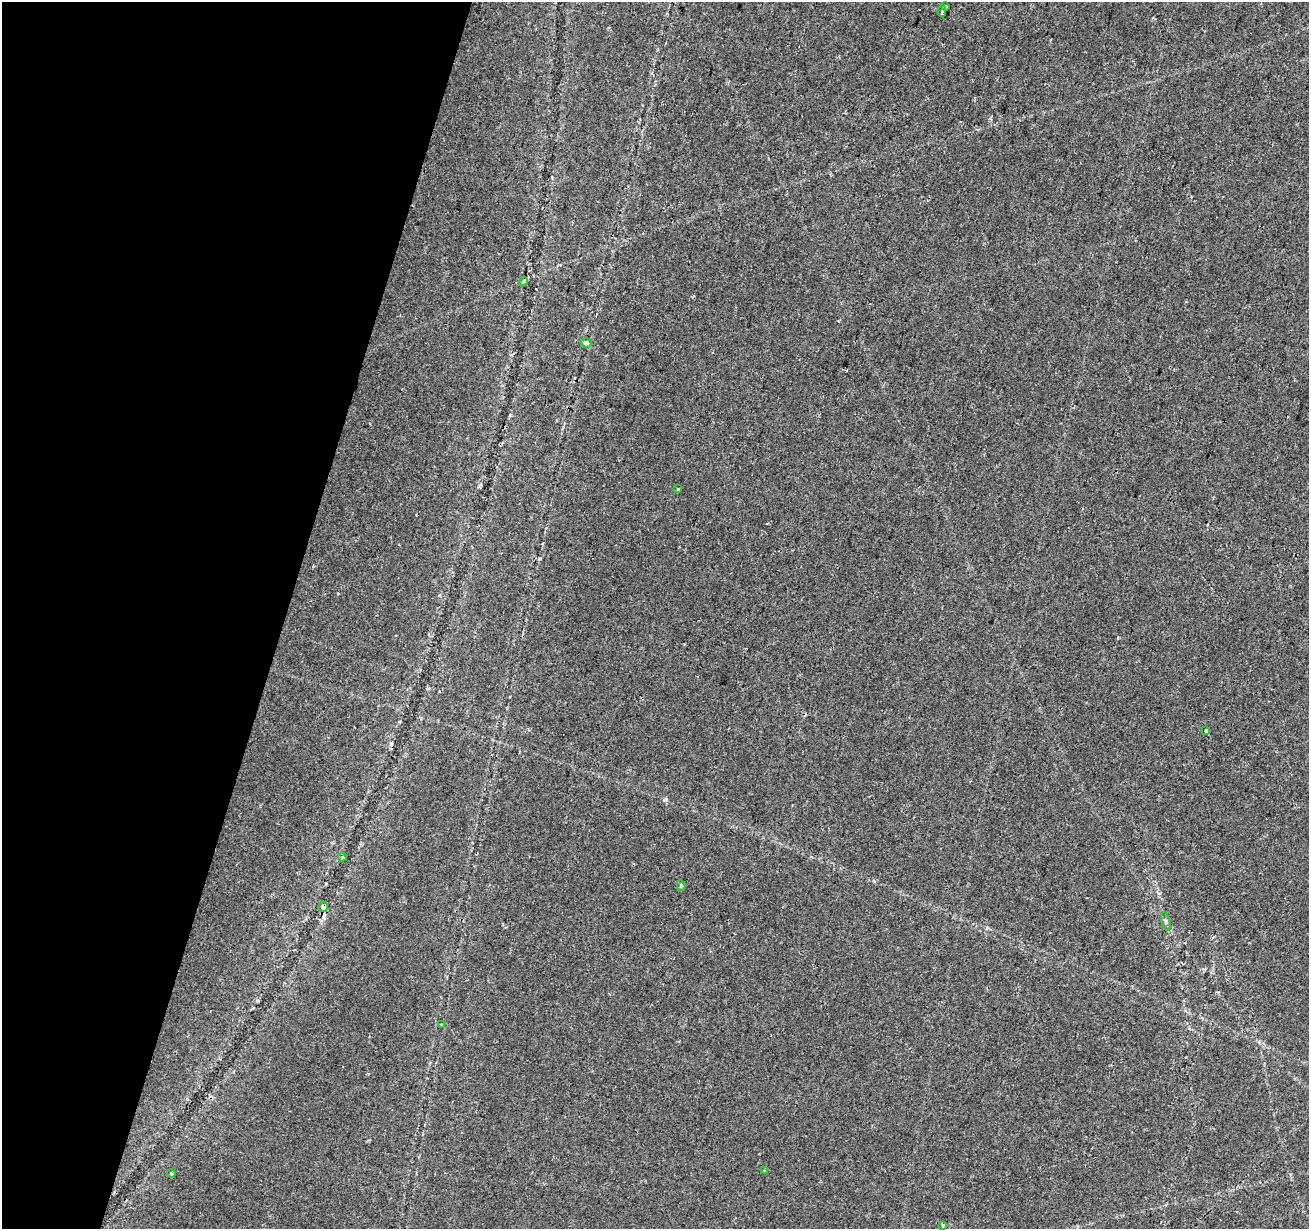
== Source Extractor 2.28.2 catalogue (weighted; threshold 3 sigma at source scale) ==
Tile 9 of 4 x 4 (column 1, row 3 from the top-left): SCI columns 9-1315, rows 1514-2740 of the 5255 x 5425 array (HDU 1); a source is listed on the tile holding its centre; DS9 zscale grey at full resolution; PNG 1311 x 1231 px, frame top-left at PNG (2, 2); each listed source drawn as its Kron ellipse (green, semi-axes under 4 px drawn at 4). Shown black and unused: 22% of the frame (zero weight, under 2 of 3 exposures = <1% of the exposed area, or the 3 px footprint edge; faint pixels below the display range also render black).
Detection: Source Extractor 2.28.2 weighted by HDU 2 'WHT'; one run over the whole footprint, this tile lists its part. Background 0.0227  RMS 0.0036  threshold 0.0163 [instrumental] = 3 sigma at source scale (4.5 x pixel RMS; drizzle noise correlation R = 1.50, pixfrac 1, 0.0396/0.0396 arcsec/px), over >= 5 px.
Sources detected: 17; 3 cosmic-ray / hot-pixel residue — neither listed nor drawn; the other 14 listed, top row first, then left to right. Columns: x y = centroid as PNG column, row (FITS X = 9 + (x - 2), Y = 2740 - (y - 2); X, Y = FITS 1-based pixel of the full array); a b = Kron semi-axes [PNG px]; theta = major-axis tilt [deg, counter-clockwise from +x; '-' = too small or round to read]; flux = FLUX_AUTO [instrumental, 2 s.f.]
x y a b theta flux
945 7 4 3 - 2.7
942 11 5 3 - 2.3
524 281 4 3 - 3
586 343 5 5 - 1.1
678 489 3 3 - 0.95
1206 731 4 3 - 3.1
342 857 5 4 - 0.45
681 885 5 4 - 0.5
323 907 5 5 - 4.1
1166 921 9 3 -79 0.63
441 1024 3 3 - 0.41
765 1171 3 3 - 0.62
171 1174 4 3 - 0.54
943 1225 4 3 - 0.86
Overlapping masked pixels (flux is a lower limit): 1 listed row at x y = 323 907